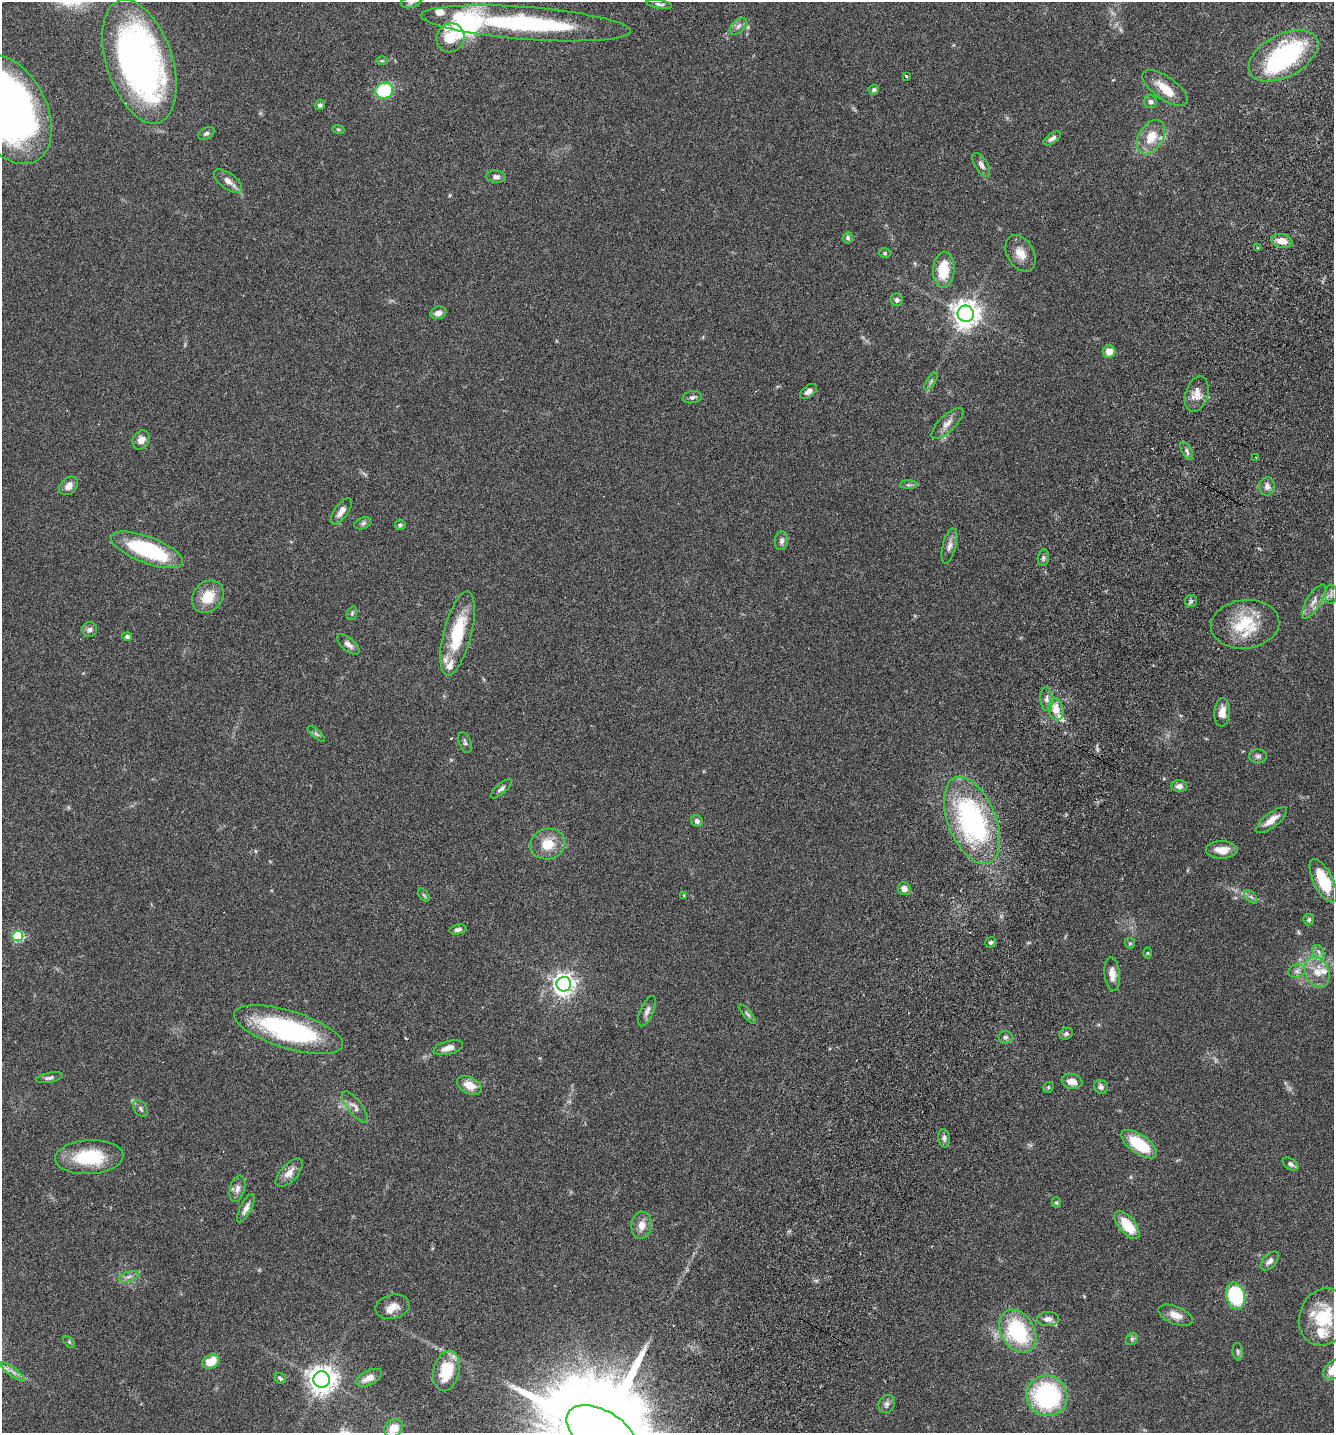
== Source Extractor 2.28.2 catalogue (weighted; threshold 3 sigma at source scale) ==
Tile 10 of 4 x 4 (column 2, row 3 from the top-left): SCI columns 1535-2866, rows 1465-2895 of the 5866 x 5789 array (HDU 1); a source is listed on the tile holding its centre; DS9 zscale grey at full resolution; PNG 1336 x 1435 px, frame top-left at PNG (2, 2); each listed source drawn as its Kron ellipse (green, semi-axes under 4 px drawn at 4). Shown black and unused: <1% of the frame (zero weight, under 3 of 6 exposures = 3% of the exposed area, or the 3 px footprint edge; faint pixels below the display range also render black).
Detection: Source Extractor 2.28.2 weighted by HDU 2 'WHT'; one run over the whole footprint, this tile lists its part. Background 0.0537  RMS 0.0032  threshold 0.0129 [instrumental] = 3 sigma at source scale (4.09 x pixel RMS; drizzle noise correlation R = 1.36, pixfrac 0.8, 0.05/0.05 arcsec/px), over >= 5 px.
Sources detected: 149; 2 too faint to see at this stretch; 1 inside a brighter object's white glare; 1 cosmic-ray / hot-pixel residue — neither listed nor drawn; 11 inside a brighter listed object's ellipse — not listed separately; the other 134 listed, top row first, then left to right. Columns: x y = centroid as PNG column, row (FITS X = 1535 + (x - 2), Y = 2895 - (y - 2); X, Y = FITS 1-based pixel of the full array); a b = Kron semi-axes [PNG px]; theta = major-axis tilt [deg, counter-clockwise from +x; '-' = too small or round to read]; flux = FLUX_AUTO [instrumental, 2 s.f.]
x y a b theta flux
411 2 10 6 15 0.86
659 4 13 4 -8 0.82
526 23 105 16 -4 41
738 26 10 6 45 1.2
450 38 14 14 - 6
1283 56 38 21 28 43
139 61 64 33 -72 140
382 61 6 4 0 0.38
906 76 3 2 - 0.75
1165 88 26 11 -35 5.1
874 90 5 5 - 0.65
384 91 9 8 - 16
1151 102 6 6 - 0.81
320 105 5 5 - 0.71
9 109 58 37 -62 160
338 129 6 4 -18 0.38
206 134 9 5 31 0.72
1151 137 18 12 60 5.7
1052 138 10 5 35 1
981 165 13 6 -58 1.3
496 177 10 6 -4 1.1
228 181 16 8 -37 2
848 238 5 5 - 0.64
1282 241 11 7 -11 3.2
1258 248 4 2 - 0.29
885 253 6 5 - 0.46
1021 253 20 13 -60 3.7
944 270 18 10 86 7.8
897 300 6 6 - 0.8
438 313 8 6 16 1.4
966 314 8 8 - 330
1109 352 6 6 - 3
931 381 10 4 57 0.65
808 391 10 5 38 1.1
1197 394 18 11 74 3.1
692 397 9 6 9 0.79
947 423 20 8 43 2.3
141 440 10 8 56 1.9
1187 451 10 5 -63 0.83
1256 458 3 2 - 0.26
908 485 8 4 0 0.53
69 486 10 8 44 2
1267 486 9 7 87 1.4
341 511 15 6 54 2.1
363 523 9 5 22 0.72
400 525 5 5 - 0.51
781 541 9 6 83 1
949 546 18 6 75 1.6
147 550 38 13 -21 25
1043 558 8 5 81 0.65
1331 594 10 6 89 0.93
208 597 17 14 48 6.4
1191 601 6 6 - 0.67
1314 602 20 7 59 2.2
352 613 7 5 70 0.44
1245 624 34 24 7 13
90 629 7 7 - 0.91
458 633 43 14 76 15
127 637 4 4 - 0.83
348 644 13 6 -40 1.4
1046 699 12 6 -85 1.2
1056 709 11 7 -80 3.5
1222 712 14 8 86 2.8
316 734 11 4 -41 0.61
465 742 10 6 -69 0.69
1258 756 9 7 -4 0.8
1179 786 8 5 -1 1.3
501 789 13 5 41 0.91
972 820 46 24 -68 56
1271 820 19 7 38 2.9
697 821 6 5 - 0.91
548 844 17 15 17 6.1
1222 850 16 8 -1 3.8
1323 881 24 9 -63 11
904 889 6 6 - 1.9
424 895 8 4 -53 0.44
684 895 3 2 - 0.24
1251 897 8 4 -45 0.68
1309 920 6 5 - 0.56
458 929 8 4 11 0.88
18 936 5 5 - 21
991 942 6 5 - 0.54
1130 943 5 5 - 0.41
1318 952 7 5 -61 0.87
1147 953 5 3 - 0.28
1297 971 9 6 14 0.98
1317 972 16 11 -66 3.7
1112 974 17 7 -84 2.4
564 984 7 7 - 190
647 1011 16 6 67 1.4
748 1014 12 4 -52 0.62
289 1030 57 19 -17 43
1066 1034 7 5 27 0.68
1006 1037 7 6 - 0.72
448 1048 15 6 14 2.1
49 1078 13 5 12 0.88
1072 1081 10 7 -9 2.6
469 1085 13 8 -26 3.5
1048 1087 6 5 - 0.37
1101 1087 7 6 - 0.86
355 1107 19 7 -52 1.6
141 1109 9 6 -52 0.75
944 1138 9 6 -83 0.9
1139 1144 21 9 -35 13
89 1157 34 17 3 15
1291 1164 9 5 -34 0.78
289 1173 18 8 48 2.5
237 1189 13 7 75 1.4
1056 1203 5 4 - 0.4
246 1208 16 5 62 1.8
642 1225 13 10 85 2.7
1127 1225 17 8 -51 7.7
1270 1261 11 6 47 1.3
129 1277 10 5 18 0.97
1235 1296 13 9 -76 23
393 1307 17 12 13 2.8
1175 1315 18 9 -21 2.7
1324 1317 29 24 71 13
1048 1319 11 7 1 1.5
1018 1331 23 16 -59 23
1132 1339 7 5 47 0.58
69 1342 7 4 -46 0.39
1238 1352 9 5 -86 0.65
211 1362 9 6 29 5.7
1333 1370 12 7 51 4.6
446 1371 20 13 78 11
13 1372 15 4 -37 1.2
280 1378 6 5 - 0.56
369 1378 14 7 26 3.1
322 1380 8 8 - 340
1047 1396 21 20 - 37
887 1404 9 8 - 1
394 1428 10 8 37 4.2
601 1432 39 21 -30 11000
Isophote crosses this tile's border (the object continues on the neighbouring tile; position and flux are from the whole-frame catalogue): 4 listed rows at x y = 411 2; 9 109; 1333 1370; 601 1432